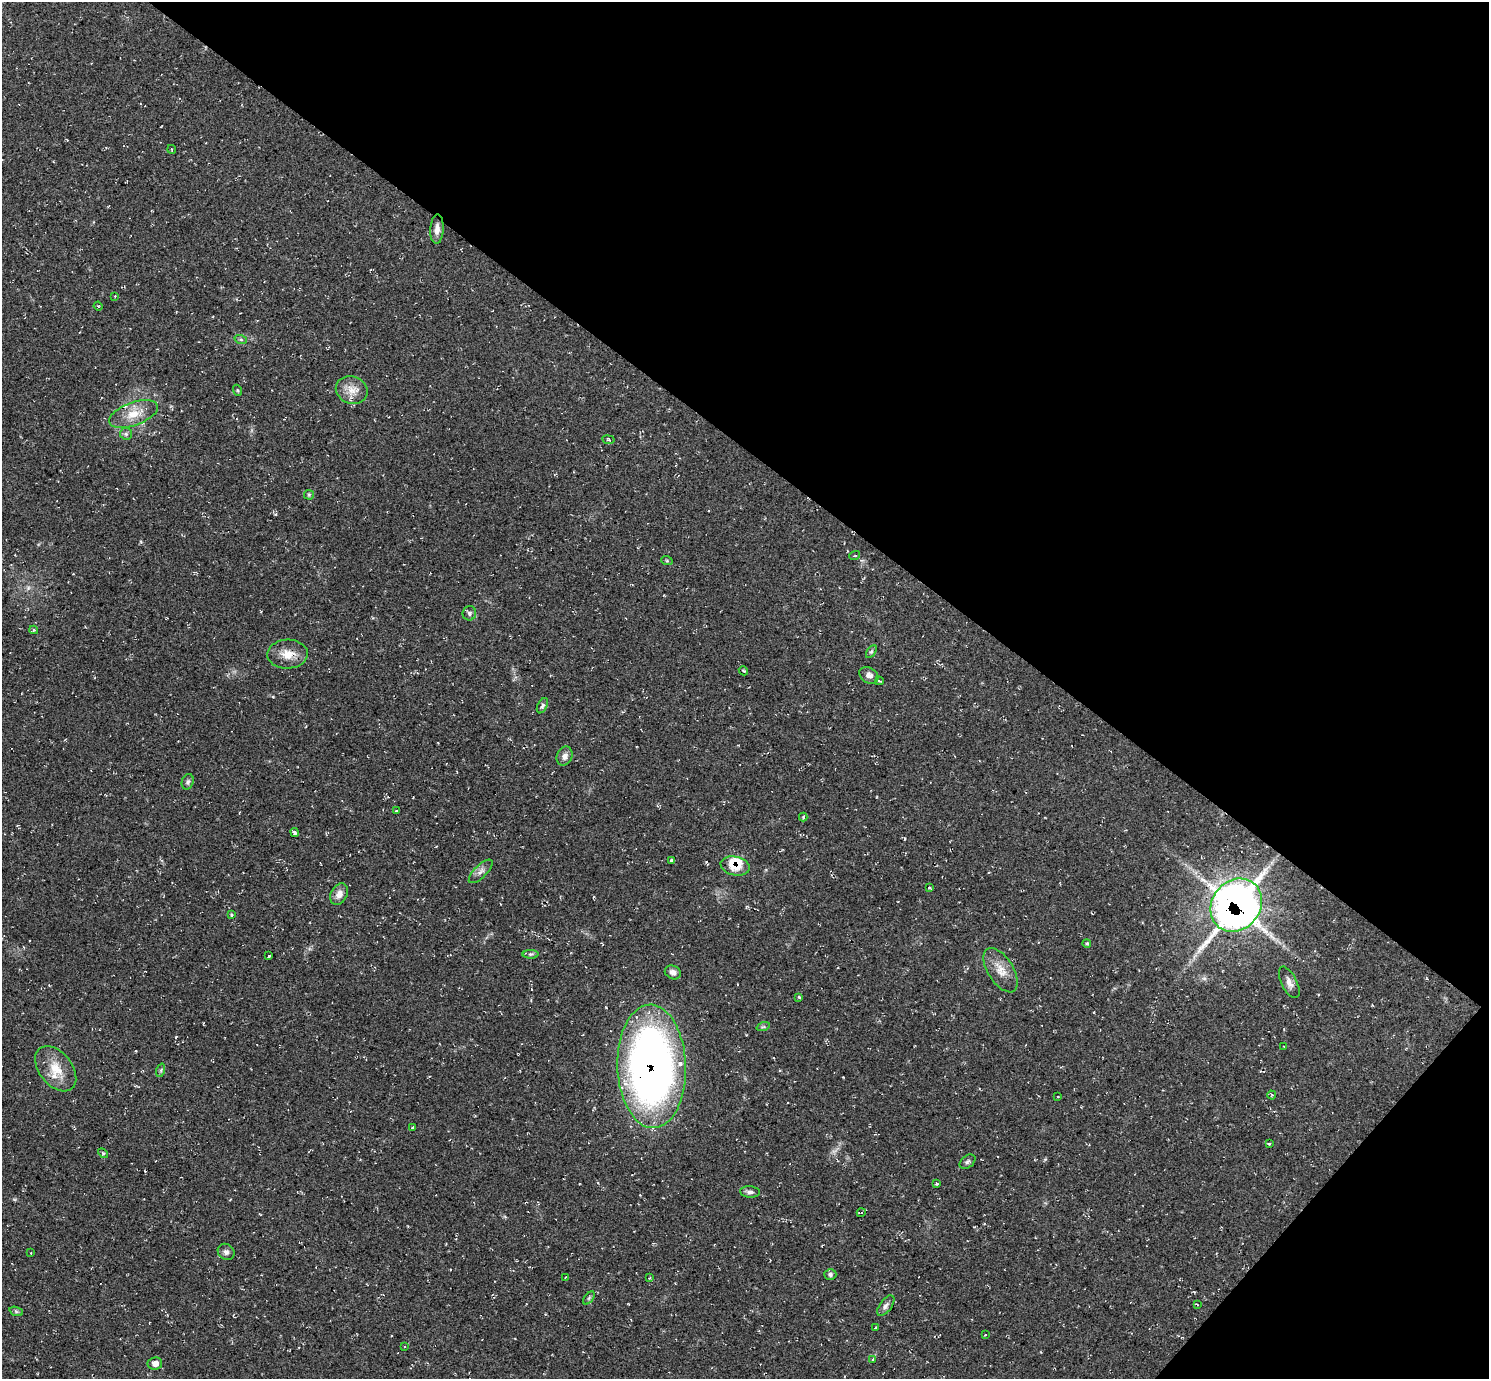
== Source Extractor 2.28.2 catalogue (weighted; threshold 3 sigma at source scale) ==
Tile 8 of 4 x 4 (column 4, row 2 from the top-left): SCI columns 4462-5948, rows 2906-4282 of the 5952 x 5956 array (HDU 1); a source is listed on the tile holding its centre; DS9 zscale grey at full resolution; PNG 1491 x 1381 px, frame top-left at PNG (2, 2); each listed source drawn as its Kron ellipse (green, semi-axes under 4 px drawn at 4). Shown black and unused: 36% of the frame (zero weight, under 2 of 3 exposures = <1% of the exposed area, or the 3 px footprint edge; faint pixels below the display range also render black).
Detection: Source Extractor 2.28.2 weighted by HDU 2 'WHT'; one run over the whole footprint, this tile lists its part. Background 0.055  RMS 0.008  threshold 0.0362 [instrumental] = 3 sigma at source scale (4.5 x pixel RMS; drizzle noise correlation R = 1.50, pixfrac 1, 0.05/0.05 arcsec/px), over >= 5 px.
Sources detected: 71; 3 inside a brighter listed object's ellipse — not listed separately; the other 68 listed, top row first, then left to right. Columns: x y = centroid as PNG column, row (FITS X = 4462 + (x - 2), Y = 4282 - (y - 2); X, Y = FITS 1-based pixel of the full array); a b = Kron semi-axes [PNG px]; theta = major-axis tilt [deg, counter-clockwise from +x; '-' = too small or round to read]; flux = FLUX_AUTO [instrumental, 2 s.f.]
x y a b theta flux
171 149 4 2 - 0.63
437 229 14 6 87 5.3
115 296 3 3 - 0.5
98 306 4 3 - 0.73
241 340 6 4 -19 1.2
237 390 5 3 - 0.74
352 390 16 13 -20 9.6
134 414 26 11 20 14
126 434 6 6 - 1.6
608 440 6 3 -9 0.95
309 495 5 5 - 1.1
855 555 5 3 - 0.84
667 561 6 3 -19 0.86
469 613 7 6 - 2
34 630 4 3 - 1.4
871 652 7 4 57 1.4
287 654 20 14 2 12
743 671 5 3 - 1.2
869 675 10 7 -33 4.1
879 681 4 3 - 0.97
542 706 8 5 63 1.8
565 756 10 7 67 4.3
188 782 8 6 71 1.8
396 811 3 2 - 0.69
803 817 4 3 - 1
295 832 4 3 - 1.9
671 860 3 3 - 1.5
735 866 15 9 -12 13
481 871 15 6 45 3.9
929 888 3 3 - 0.86
339 894 11 8 61 5.7
1236 905 28 24 52 670
231 915 4 3 - 1.3
1087 943 4 3 - 1.1
531 954 8 4 1 1.5
269 956 3 3 - 1.6
1001 970 25 12 -58 12
673 972 8 6 -24 3.3
1289 982 17 7 -63 4.9
799 997 4 4 - 0.9
763 1027 7 4 18 1.3
1284 1047 3 2 - 0.6
652 1066 62 34 -88 510
56 1069 26 16 -51 17
161 1070 7 4 72 1.2
1272 1095 4 4 - 0.79
1058 1097 4 3 - 0.72
413 1127 4 3 - 0.69
1269 1144 3 3 - 1
103 1153 6 3 -44 0.99
968 1162 9 6 39 1.9
936 1184 3 3 - 1.1
750 1192 10 5 -4 2.5
861 1213 4 3 - 0.76
226 1252 9 7 -40 2.8
31 1253 2 2 - 0.5
830 1274 6 5 - 2.2
566 1277 4 2 - 0.62
650 1278 4 4 - 1
589 1298 7 4 53 1.4
1197 1304 4 2 - 0.54
886 1306 12 6 54 3
16 1311 7 4 -19 1.4
875 1328 3 3 - 2.9
985 1335 3 2 - 0.52
404 1347 3 3 - 1.4
873 1360 4 3 - 2.7
155 1364 7 6 - 4.7
Overlapping masked pixels (flux is a lower limit): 3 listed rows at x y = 735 866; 1236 905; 652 1066